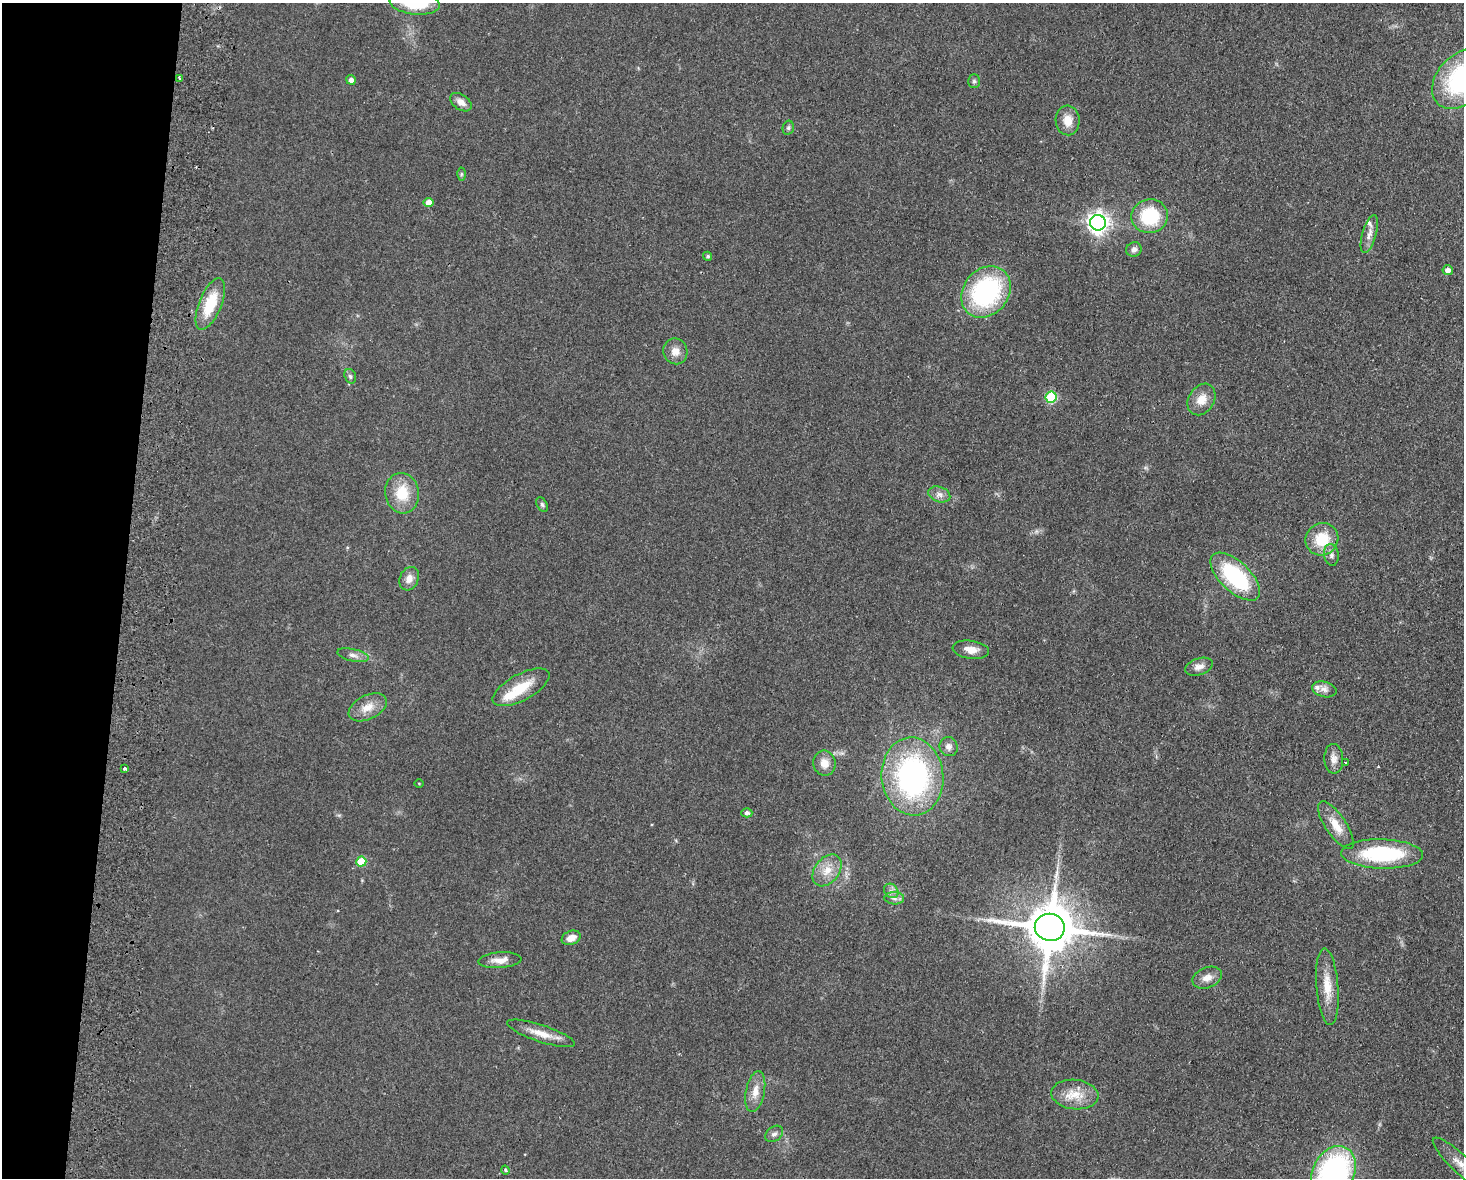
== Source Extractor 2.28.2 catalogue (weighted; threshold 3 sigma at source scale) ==
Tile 7 of 3 x 4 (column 1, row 3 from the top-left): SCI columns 170-1631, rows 1186-2361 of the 4838 x 4724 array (HDU 1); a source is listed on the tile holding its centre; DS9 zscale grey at full resolution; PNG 1466 x 1180 px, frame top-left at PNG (2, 3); each listed source drawn as its Kron ellipse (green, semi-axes under 4 px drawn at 4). Shown black and unused: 8% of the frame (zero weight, under 2 of 3 exposures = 3% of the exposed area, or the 3 px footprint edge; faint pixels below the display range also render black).
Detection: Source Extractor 2.28.2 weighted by HDU 2 'WHT'; one run over the whole footprint, this tile lists its part. Background 0.0998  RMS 0.0086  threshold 0.0385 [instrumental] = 3 sigma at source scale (4.5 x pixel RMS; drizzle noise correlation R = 1.50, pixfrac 1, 0.05/0.05 arcsec/px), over >= 5 px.
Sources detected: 64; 3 inside a brighter listed object's ellipse — not listed separately; the other 61 listed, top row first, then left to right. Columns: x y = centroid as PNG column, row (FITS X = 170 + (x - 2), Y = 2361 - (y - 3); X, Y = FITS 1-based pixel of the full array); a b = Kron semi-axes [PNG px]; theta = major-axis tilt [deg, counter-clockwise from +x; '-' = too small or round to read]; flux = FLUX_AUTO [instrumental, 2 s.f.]
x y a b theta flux
415 3 25 11 -6 40
180 78 3 3 - 1.4
1462 79 35 24 46 130
351 80 5 4 - 4.7
974 81 7 5 -89 1.6
461 102 12 7 -35 6
1068 120 15 12 -87 11
788 128 7 5 76 1.8
461 174 6 4 90 1.3
428 203 5 4 - 8.3
1150 216 18 17 - 47
1098 223 8 8 - 550
1369 234 19 7 74 6.2
1134 249 8 7 - 3.9
708 256 4 4 - 1.6
1448 270 5 5 - 5.2
986 292 28 22 50 120
210 304 27 11 68 32
675 351 13 12 - 8
350 376 7 5 -72 2
1051 397 6 5 - 60
1202 399 17 12 57 12
402 493 20 17 -82 25
939 494 11 7 -19 4.6
542 505 8 5 -63 1.7
1322 539 17 16 - 27
1331 555 11 7 -81 3.5
1235 577 31 15 -43 81
409 579 12 9 64 6.9
971 650 18 9 -8 8.1
353 655 16 6 -13 4.4
1199 667 14 8 19 6
521 687 31 13 28 25
1324 689 12 7 -14 4.6
368 707 20 12 26 12
949 747 9 9 - 4.6
1334 759 15 9 -89 6.2
1346 762 3 3 - 2
824 763 12 11 - 9
124 769 3 3 - 3.7
912 776 39 31 -84 190
419 783 4 3 - 0.68
747 813 5 4 - 2.9
1336 825 28 10 -56 15
1382 854 41 14 -2 76
361 862 5 5 - 24
827 870 18 12 52 13
891 891 8 6 -43 3.3
894 898 10 6 -3 3.5
1050 927 15 13 -9 4700
571 938 10 7 21 8.2
500 960 21 8 4 8.9
1207 978 15 10 23 7.5
1327 987 38 11 -85 19
541 1033 35 8 -18 14
755 1092 21 9 79 10
1075 1094 24 15 -6 17
774 1134 10 7 39 3.1
1461 1164 37 9 -43 16
505 1170 4 3 - 1.3
1334 1172 27 20 62 190
Isophote crosses this tile's border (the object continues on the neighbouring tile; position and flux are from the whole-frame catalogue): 4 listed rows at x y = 415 3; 1462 79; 1461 1164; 1334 1172